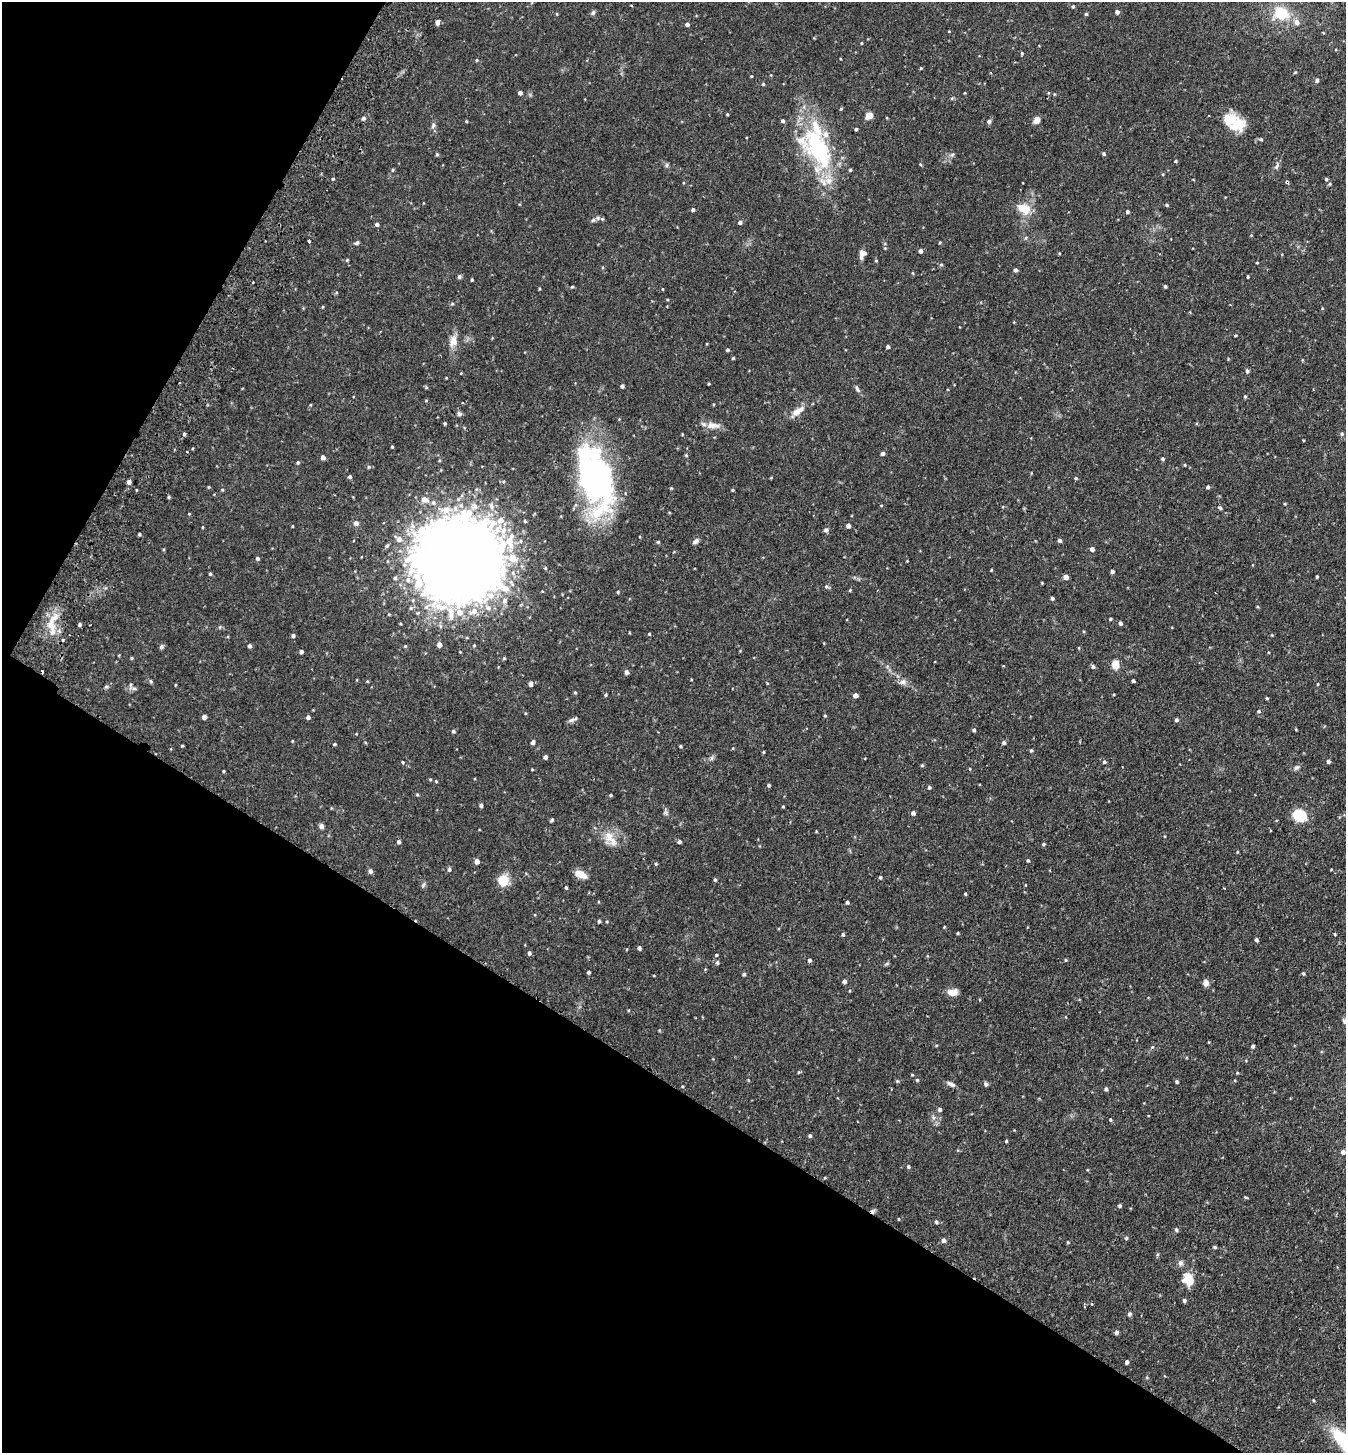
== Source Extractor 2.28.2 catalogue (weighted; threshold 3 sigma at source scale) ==
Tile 9 of 4 x 4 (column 1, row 3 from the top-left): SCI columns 201-1544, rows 1484-2934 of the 5914 x 5870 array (HDU 1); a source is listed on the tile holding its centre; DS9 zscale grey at full resolution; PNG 1348 x 1455 px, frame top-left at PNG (2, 2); no overlay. Shown black and unused: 32% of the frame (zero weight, under 2 of 3 exposures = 3% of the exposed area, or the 3 px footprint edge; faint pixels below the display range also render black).
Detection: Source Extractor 2.28.2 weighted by HDU 2 'WHT'; one run over the whole footprint, this tile lists its part. Background 0.114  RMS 0.0066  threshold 0.0297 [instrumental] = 3 sigma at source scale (4.5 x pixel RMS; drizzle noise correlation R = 1.50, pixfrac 1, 0.05/0.05 arcsec/px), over >= 5 px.
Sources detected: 277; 2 inside a brighter object's white glare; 2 cosmic-ray / hot-pixel residue — not listed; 10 inside a brighter listed object's ellipse — not listed separately; the other 263 listed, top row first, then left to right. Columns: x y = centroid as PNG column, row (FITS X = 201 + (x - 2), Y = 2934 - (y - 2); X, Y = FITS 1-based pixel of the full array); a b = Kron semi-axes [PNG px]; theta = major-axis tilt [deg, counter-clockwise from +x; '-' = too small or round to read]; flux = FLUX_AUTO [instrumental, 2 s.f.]
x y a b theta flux
1073 6 4 3 - 0.77
1117 12 5 4 - 1.7
593 13 7 5 63 1.1
1086 14 4 3 - 0.96
1282 14 25 14 23 18
438 21 5 4 - 5.7
1297 22 7 7 - 3
687 24 4 4 - 1.8
949 31 4 2 - 0.41
861 43 4 3 - 0.55
1022 53 5 4 - 0.74
477 60 4 4 - 0.62
921 68 4 3 - 0.55
1295 72 4 3 - 0.62
751 76 4 3 - 0.47
1317 80 5 4 - 1.6
763 84 4 4 - 0.71
520 93 4 4 - 2
841 109 4 4 - 0.66
869 116 9 7 28 3.9
363 118 5 5 - 1.5
1037 120 8 6 54 3.6
466 121 4 3 - 0.59
989 121 6 6 - 1.4
1234 122 30 16 -30 19
433 126 8 5 64 1.6
856 129 3 3 - 1
1261 139 5 4 - 0.85
818 148 65 29 -64 70
437 154 5 4 - 0.86
1104 154 5 4 - 1
1175 161 4 3 - 0.73
1276 166 10 4 67 1.6
393 170 5 3 - 0.66
333 179 4 3 - 0.63
1326 179 5 5 - 0.94
1287 182 4 4 - 0.86
1167 205 4 3 - 0.83
1024 209 16 11 -18 10
693 210 4 4 - 1.3
1127 212 4 4 - 1.1
598 218 6 5 - 1.4
740 222 5 4 - 1.6
377 224 5 4 - 1.4
309 241 3 3 - 2.5
940 242 4 3 - 0.52
357 243 6 4 46 1.2
885 248 4 4 - 0.59
921 251 4 4 - 1.7
863 254 10 7 64 3.8
347 260 4 4 - 0.59
1257 263 4 2 - 0.45
941 265 4 4 - 0.81
1015 270 4 4 - 1.5
913 273 5 3 - 0.49
459 276 6 5 - 1.1
1248 277 3 2 - 0.62
472 280 4 3 - 0.67
253 282 3 2 - 0.63
1165 286 4 3 - 0.86
572 287 4 3 - 0.65
539 289 4 3 - 0.56
452 304 5 3 - 0.69
453 341 16 10 79 5.9
888 347 4 4 - 1.3
727 350 4 3 - 0.96
733 358 4 3 - 0.66
1247 371 7 4 -81 1.2
709 384 4 3 - 0.56
622 386 4 4 - 1.3
426 387 5 4 - 0.71
857 389 11 4 -63 1.7
1245 396 4 4 - 0.66
798 411 21 8 34 5.8
459 414 7 5 -57 1.3
445 423 4 3 - 0.78
713 425 20 8 -4 5.8
184 434 4 4 - 0.96
682 434 4 3 - 0.46
1342 434 5 4 - 0.95
392 447 4 3 - 0.48
193 449 3 3 - 0.85
187 451 3 2 - 0.86
883 453 4 4 - 1.6
686 455 4 3 - 0.67
323 457 4 4 - 2.7
1163 459 4 4 - 0.92
298 462 5 4 - 0.8
1185 465 4 3 - 0.51
369 467 5 5 - 0.93
350 477 4 4 - 1.2
596 478 69 36 -75 150
1076 478 5 4 - 0.69
129 482 4 4 - 2
209 487 5 3 - 0.5
1208 487 4 4 - 1.3
222 490 4 4 - 0.66
733 490 4 3 - 0.64
169 497 4 4 - 0.76
424 499 9 7 -19 4.9
433 502 7 6 - 2
474 506 10 9 - 4.2
491 506 9 6 -72 2.7
1220 508 5 5 - 1.2
446 509 19 9 3 10
356 523 6 6 - 2.2
292 526 4 2 - 0.42
848 526 4 4 - 2.1
203 527 4 3 - 0.49
503 530 11 8 66 5.2
826 530 6 5 - 1.6
139 534 4 3 - 0.77
399 539 7 7 - 3.3
1059 540 4 4 - 1.6
696 541 9 5 38 1.8
658 542 4 4 - 0.77
1092 549 5 5 - 1.8
257 558 4 4 - 1.3
459 561 43 39 16 3000
991 570 4 3 - 0.5
1112 571 4 4 - 1.4
210 574 4 4 - 0.85
1066 577 4 4 - 3.9
1317 577 3 2 - 0.76
1042 583 3 3 - 0.48
826 586 6 6 - 1.1
850 590 4 3 - 0.66
618 592 4 3 - 0.63
1052 598 4 3 - 1.1
504 600 7 7 - 2.5
488 608 9 7 -30 3.4
474 611 12 8 28 6
451 616 13 8 -89 5.8
1110 619 4 3 - 0.74
1120 623 4 4 - 1.4
80 624 4 4 - 1.1
51 625 16 9 -75 8.5
649 634 4 3 - 0.57
293 635 4 4 - 1.4
63 639 3 2 - 1.3
439 645 5 4 - 2.5
249 646 5 4 - 1.4
161 647 6 5 - 1.2
301 652 4 4 - 1.4
131 658 4 4 - 0.66
1115 665 10 8 -83 5.8
1093 666 5 4 - 1.2
626 672 6 5 - 1.7
151 681 5 4 - 1
1133 681 3 3 - 1.6
903 682 9 6 15 2.3
531 684 4 4 - 2.3
130 685 7 4 -90 1.3
106 687 6 4 1 0.94
575 692 4 4 - 0.69
606 695 4 4 - 0.85
855 695 4 4 - 2.7
1267 698 4 3 - 0.59
1259 711 5 4 - 0.88
825 716 4 3 - 0.57
204 717 4 4 - 2.7
308 717 5 5 - 1.4
571 720 8 6 16 1.8
1176 720 4 4 - 1.3
1296 729 4 3 - 0.48
974 730 4 4 - 0.98
453 731 4 4 - 0.97
533 742 5 4 - 1.8
1004 743 5 4 - 1.3
334 744 4 3 - 0.76
182 746 4 3 - 0.58
680 746 4 3 - 0.74
733 748 4 3 - 0.46
1031 750 4 4 - 0.78
763 752 4 3 - 0.6
545 757 4 4 - 1.7
1328 761 4 4 - 1.6
403 762 4 3 - 0.58
1104 762 5 4 - 1.1
922 765 4 4 - 0.7
1296 768 9 5 39 1.5
224 771 3 3 - 0.65
430 779 4 3 - 0.6
436 781 4 4 - 0.57
769 785 4 3 - 0.92
929 787 4 4 - 1
417 794 5 3 - 0.64
610 795 4 3 - 0.79
481 805 4 4 - 1.2
783 807 3 3 - 0.56
666 813 7 6 - 1.4
913 813 4 4 - 1.9
1300 815 13 11 -28 17
552 820 5 4 - 0.93
321 826 5 5 - 2.1
610 839 26 11 -53 9.1
399 842 5 4 - 1.5
679 842 4 4 - 1.2
1043 844 4 3 - 0.91
1237 852 4 3 - 0.47
1028 860 4 4 - 0.77
477 861 5 4 - 3
656 864 4 4 - 0.7
449 869 5 4 - 1.1
370 871 5 5 - 1.8
580 874 12 6 -28 8.2
880 877 4 3 - 0.86
715 880 5 4 - 0.93
503 881 13 11 69 11
423 885 7 4 54 1
566 887 4 3 - 0.74
1224 888 2 2 - 0.42
965 894 4 3 - 0.61
847 902 4 3 - 1.1
599 921 4 3 - 1
944 927 3 3 - 0.47
958 933 4 3 - 0.5
843 934 5 4 - 0.94
1335 934 3 3 - 0.66
1256 940 4 3 - 1.4
639 948 4 4 - 1.5
529 953 5 4 - 1.4
716 955 4 3 - 0.67
809 960 5 4 - 1.1
1065 960 5 3 - 0.5
717 962 6 5 - 1.1
887 963 6 4 2 0.87
589 972 3 3 - 1.1
1303 973 4 4 - 0.9
744 974 4 4 - 0.93
844 981 4 4 - 1.8
1206 983 8 7 - 2.9
952 992 11 7 3 5.5
1253 1046 4 3 - 1.2
917 1080 4 4 - 0.73
897 1081 4 4 - 0.68
1176 1082 4 4 - 0.96
951 1084 11 5 -26 2.2
986 1084 6 5 - 1.2
1106 1089 4 4 - 1.3
940 1109 5 4 - 1.3
1110 1120 4 4 - 0.76
810 1136 4 4 - 1.1
1006 1141 4 4 - 0.61
1343 1152 5 5 - 2
908 1166 5 4 - 0.99
1246 1197 5 3 - 0.61
1120 1206 4 4 - 0.96
899 1219 4 3 - 0.47
936 1222 5 4 - 1.2
1176 1230 5 5 - 1.3
1126 1238 5 5 - 0.83
943 1240 5 4 - 2
1068 1242 4 3 - 0.59
1215 1247 5 4 - 0.8
1180 1263 8 7 - 1.9
1188 1279 11 9 -72 14
1184 1300 5 4 - 1.2
1129 1314 5 5 - 1.3
1116 1333 5 5 - 1.4
1127 1362 4 3 - 1.9
1147 1378 5 3 - 0.59
1313 1400 4 3 - 0.54
Overlapping masked pixels (flux is a lower limit): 1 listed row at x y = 1287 182